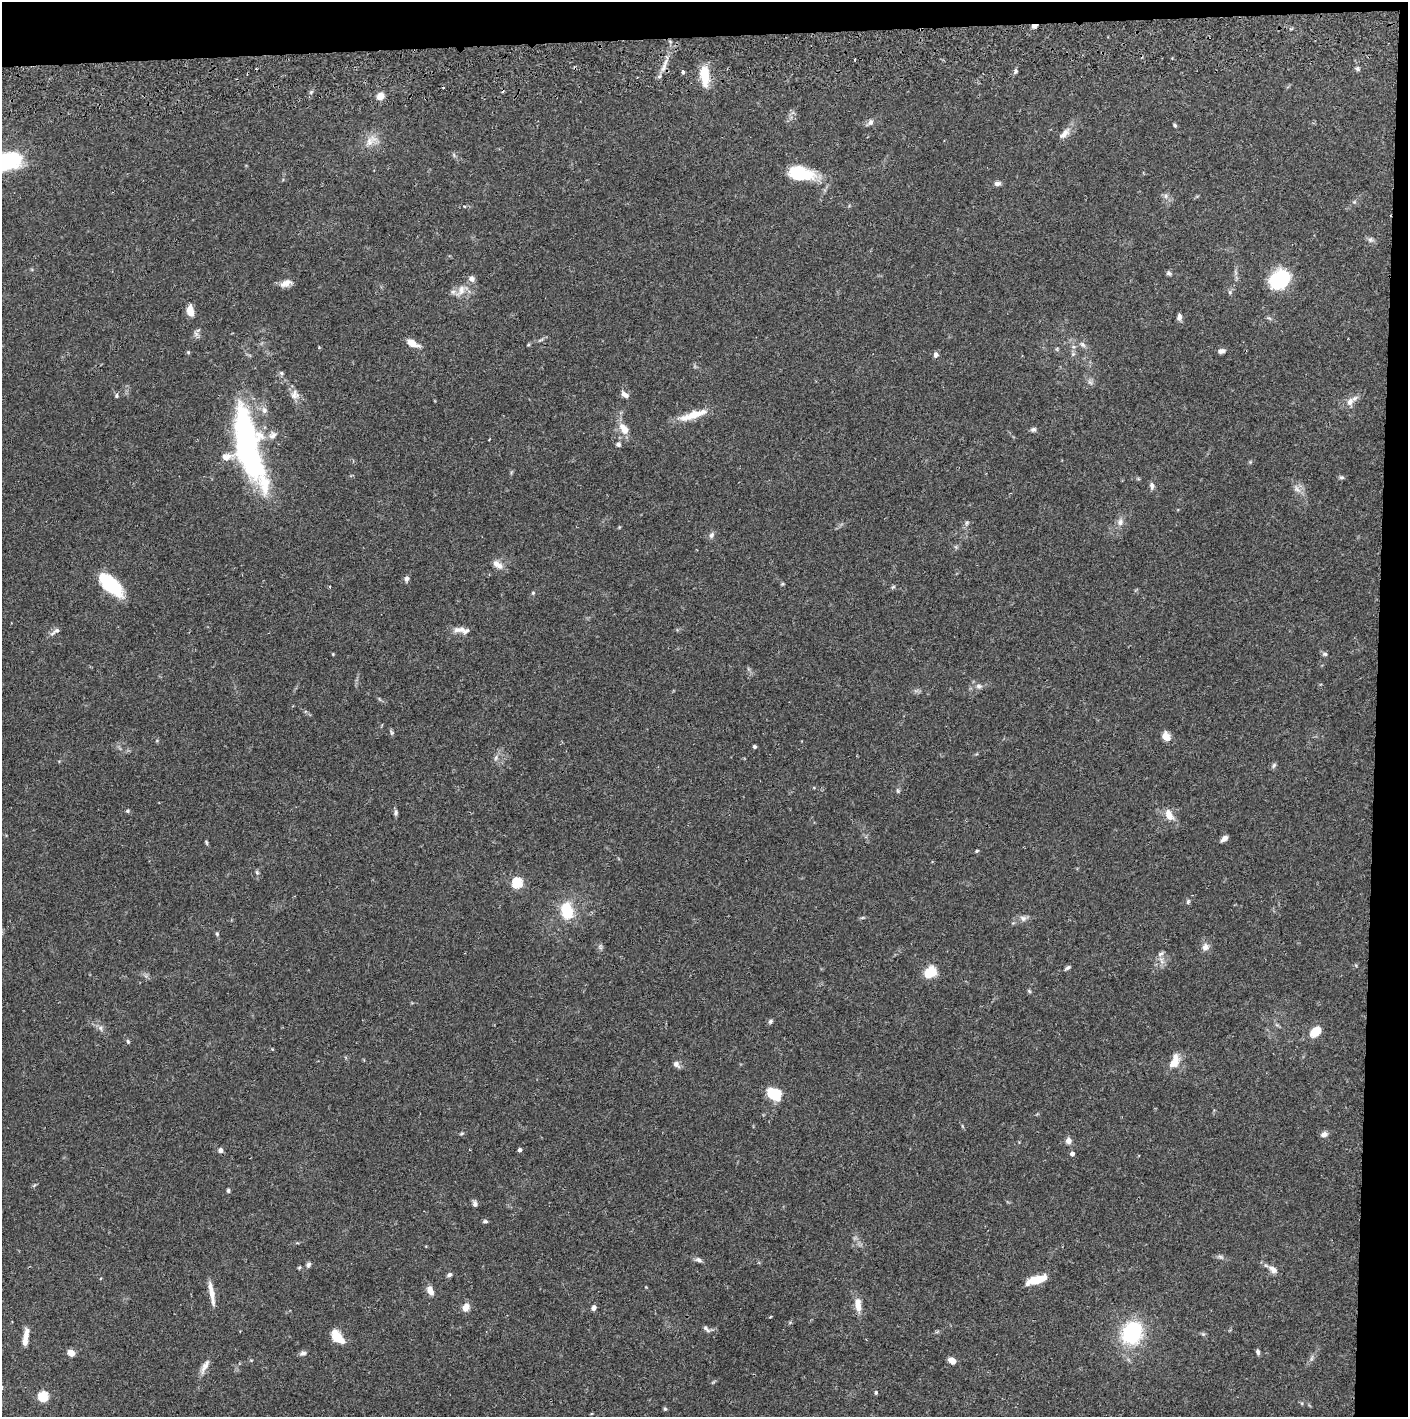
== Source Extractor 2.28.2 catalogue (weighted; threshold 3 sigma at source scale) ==
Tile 3 of 3 x 3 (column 3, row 1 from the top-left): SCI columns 2817-4222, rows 2887-4301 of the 4228 x 4358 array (HDU 1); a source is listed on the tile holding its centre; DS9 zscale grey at full resolution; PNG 1410 x 1419 px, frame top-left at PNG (2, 2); no overlay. Shown black and unused: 5% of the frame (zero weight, under 2 of 3 exposures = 3% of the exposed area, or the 3 px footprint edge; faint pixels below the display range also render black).
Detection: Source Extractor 2.28.2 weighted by HDU 2 'WHT'; one run over the whole footprint, this tile lists its part. Background 0.0682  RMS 0.0048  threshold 0.0218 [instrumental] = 3 sigma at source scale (4.5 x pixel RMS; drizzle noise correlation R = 1.50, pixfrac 1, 0.05/0.05 arcsec/px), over >= 5 px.
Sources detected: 140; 3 inside a brighter object's white glare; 2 cosmic-ray / hot-pixel residue — not listed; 6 inside a brighter listed object's ellipse — not listed separately; the other 129 listed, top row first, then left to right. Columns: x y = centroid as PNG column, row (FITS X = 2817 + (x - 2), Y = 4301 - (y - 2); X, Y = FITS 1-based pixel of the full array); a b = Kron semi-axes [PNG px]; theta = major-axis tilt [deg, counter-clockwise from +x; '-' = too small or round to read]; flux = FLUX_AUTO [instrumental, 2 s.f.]
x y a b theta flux
1034 26 6 4 10 2.6
855 60 3 2 - 0.4
664 67 16 4 65 2.9
1357 69 6 5 - 1.1
1016 71 7 4 75 0.96
682 72 3 3 - 1.6
704 75 20 8 -84 14
380 96 9 8 - 3.7
870 122 10 7 46 1.7
1175 125 5 4 - 0.76
1064 133 19 8 48 3.6
369 142 17 11 51 5.4
454 155 7 4 -72 0.76
5 161 32 17 15 39
800 171 29 11 -7 16
997 183 8 5 5 1.8
1166 196 6 6 - 1.3
464 206 5 3 - 0.4
1370 240 7 6 - 1.3
1168 273 7 6 - 0.99
1280 280 17 14 33 42
286 283 16 8 18 3.4
461 290 18 9 64 4.8
1230 292 6 5 - 0.88
190 311 10 6 -80 6.8
1179 317 7 5 86 2.1
541 340 10 3 21 0.97
412 343 13 6 -23 5.3
528 345 5 3 - 0.5
1082 345 9 6 -50 1.5
1221 351 8 5 13 1.9
188 352 5 4 - 0.6
1073 354 5 5 - 0.87
936 355 7 5 75 1.6
281 373 6 5 - 0.92
1090 382 8 5 -44 1.3
295 395 13 12 - 3.3
625 395 10 6 -32 2.1
116 396 6 5 - 0.84
1350 402 13 9 53 3.3
264 410 10 7 -64 2.1
693 415 38 8 18 9.7
624 429 16 9 -56 5.5
1033 430 7 6 - 1.1
272 435 12 9 41 2.8
245 440 87 24 -76 110
618 444 6 6 - 1.3
1341 477 7 5 -13 0.94
1152 486 9 5 -81 1.7
1297 489 11 7 -51 2.6
1120 522 10 8 85 2.4
967 523 7 5 47 0.92
711 535 9 6 66 1.6
497 564 15 8 -33 3.7
406 579 7 6 - 1.4
110 584 28 13 -45 28
782 584 5 4 - 0.56
533 593 5 4 - 0.65
57 630 10 6 39 1.8
457 630 10 8 17 2.4
333 654 4 3 - 0.41
1325 654 7 5 -14 1
979 686 8 6 -6 1.7
391 733 8 5 -60 0.83
1166 736 10 8 -49 4.2
754 747 4 4 - 0.84
496 758 8 5 70 1.3
1274 765 8 5 60 0.93
898 791 6 5 - 0.73
128 811 5 5 - 0.69
396 813 8 5 78 1.1
1169 815 13 8 -64 5.2
1224 838 8 5 37 2
206 842 7 4 -76 0.64
977 851 5 4 - 0.62
257 872 7 5 -59 0.77
517 883 5 5 - 39
1188 902 7 4 65 0.85
567 910 21 13 -78 15
1023 918 10 7 -28 1.9
217 934 6 4 -75 0.73
600 947 8 5 -70 1.1
1205 947 10 9 - 2.7
1160 954 9 6 31 1.5
1068 967 8 4 31 1
930 972 14 11 42 8.9
1029 991 7 4 -46 0.62
770 1021 6 5 - 0.99
101 1028 8 7 - 1.7
1315 1032 15 10 43 6.3
128 1042 6 4 -74 0.78
1174 1061 18 10 68 6.9
676 1064 9 6 -45 2
771 1093 11 7 -51 16
461 1134 7 3 19 0.58
1324 1134 9 7 17 2
1068 1141 7 7 - 2.4
220 1150 5 5 - 2
520 1150 4 3 - 1.6
1072 1154 5 4 - 1.6
228 1191 5 4 - 0.81
475 1204 8 5 -71 1.6
485 1221 7 4 0 0.83
1220 1257 9 4 -19 1.1
699 1260 9 6 -22 1.5
309 1264 7 6 - 1.1
299 1267 5 4 - 0.57
1273 1269 13 8 -36 3
449 1275 6 5 - 1.4
1036 1280 18 6 17 13
430 1290 10 6 -69 4.1
211 1293 31 5 -80 5.1
858 1305 17 8 -82 5.4
466 1307 10 8 57 3.3
594 1308 6 5 - 1.8
706 1329 12 5 -45 1.5
1132 1333 23 19 64 37
1203 1334 5 5 - 0.68
26 1337 21 6 82 5
337 1338 17 8 -30 8.2
1258 1352 7 5 -79 1.1
71 1353 8 6 -33 3.3
303 1353 8 6 9 1.5
1311 1359 9 4 71 1
952 1360 7 5 -42 4.6
205 1366 22 7 62 3.5
876 1393 5 4 - 0.77
43 1396 5 5 - 34
665 1409 5 5 - 0.67
Overlapping masked pixels (flux is a lower limit): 3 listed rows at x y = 1034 26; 704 75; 245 440
Isophote crosses this tile's border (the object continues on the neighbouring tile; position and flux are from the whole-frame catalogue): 1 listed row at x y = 5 161